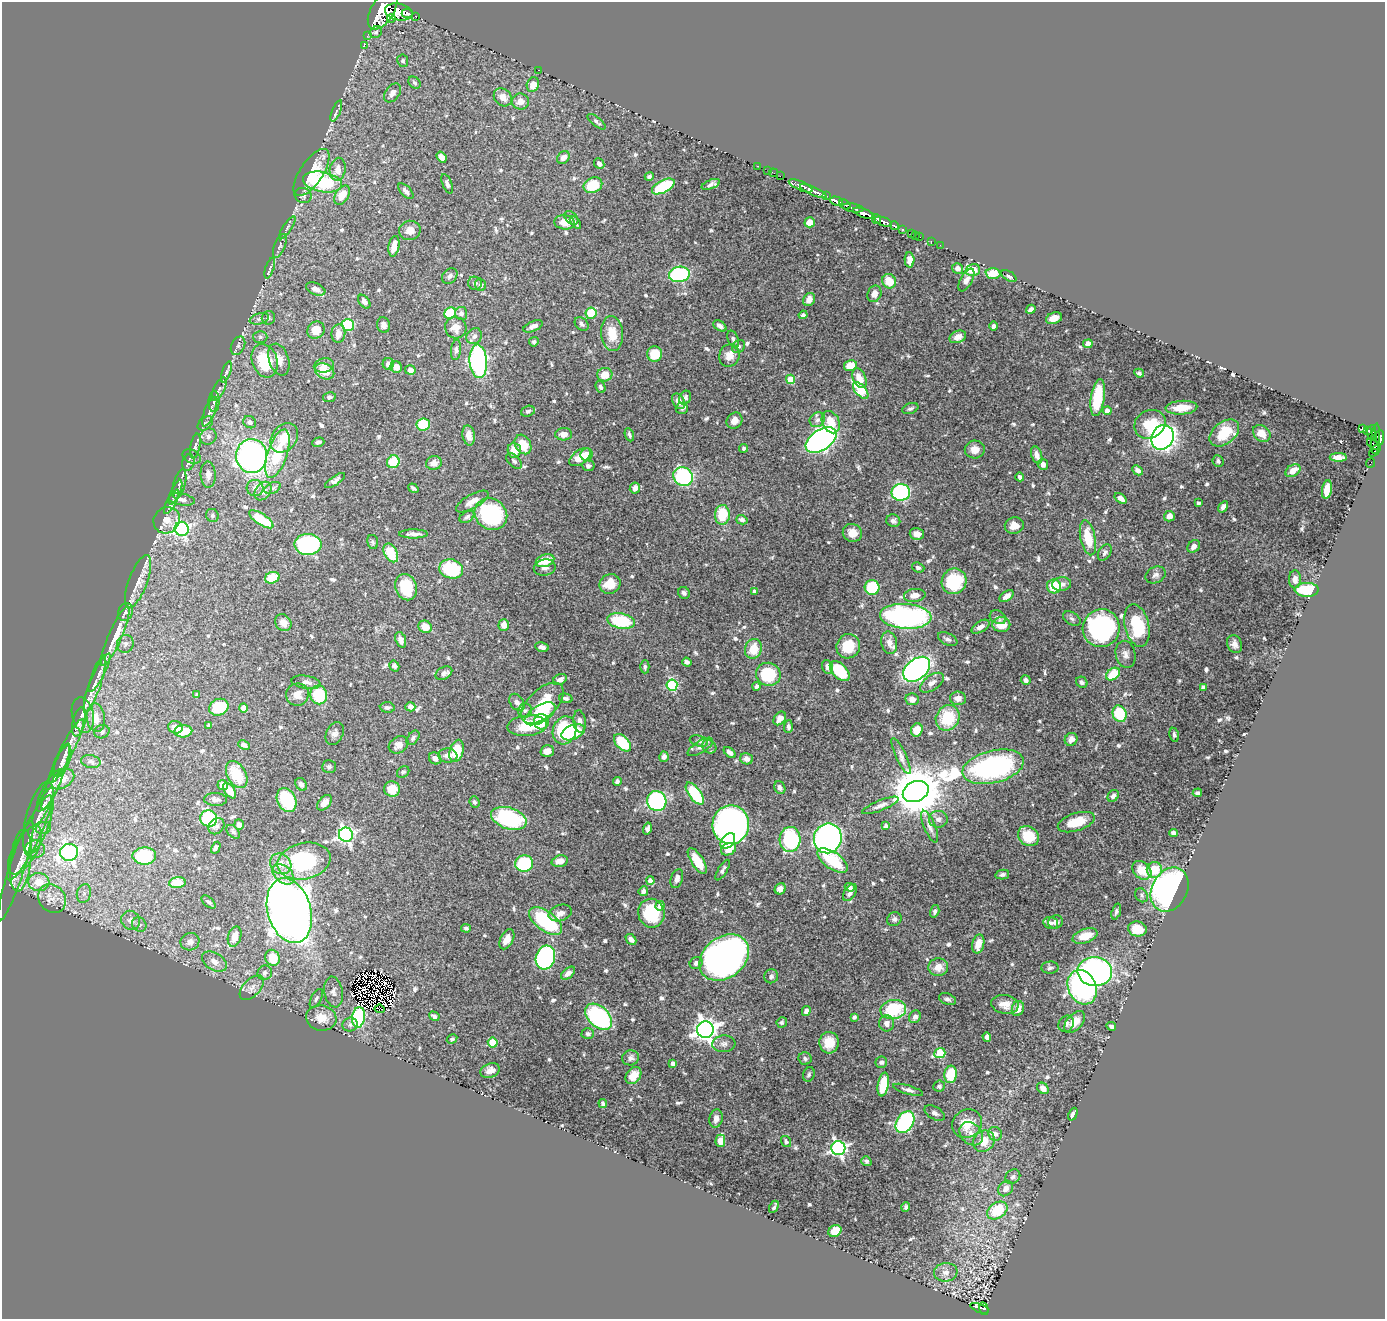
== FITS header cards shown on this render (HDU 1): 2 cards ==
NAXIS1  =                 1383
NAXIS2  =                 1317

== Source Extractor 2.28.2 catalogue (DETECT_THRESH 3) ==
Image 1383 x 1317 px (HDU 1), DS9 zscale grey, 1 PNG px = 1 image px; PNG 1387 x 1321 px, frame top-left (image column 1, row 1317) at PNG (2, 2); each listed source drawn as its Kron ellipse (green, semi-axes under 4 px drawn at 4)
Background 0.474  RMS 0.012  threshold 0.0349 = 3 sigma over >= 5 px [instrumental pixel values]
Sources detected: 710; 8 with non-positive FLUX_AUTO (blend fragments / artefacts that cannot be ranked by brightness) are neither listed nor drawn; of the other 702, the 500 brightest by FLUX_AUTO listed and drawn (202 fainter detections omitted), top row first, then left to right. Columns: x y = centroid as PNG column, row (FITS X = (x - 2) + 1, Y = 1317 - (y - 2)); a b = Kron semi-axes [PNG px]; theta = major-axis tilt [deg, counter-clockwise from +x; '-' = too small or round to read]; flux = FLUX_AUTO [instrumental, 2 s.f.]
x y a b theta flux
383 10 21 11 59 4100
399 12 14 8 -12 1800
407 13 6 3 -2 310
416 16 3 2 - 62
391 19 4 3 - 140
376 32 6 5 - 2
367 36 3 2 - 5.9
364 45 3 2 - 7.6
403 61 6 5 - 1.6
539 70 3 2 - 1.9
414 83 7 5 -45 1.7
533 85 7 6 - 8.8
392 93 11 7 53 4.5
503 97 10 8 -44 7.2
520 101 8 8 - 7
336 111 11 4 67 1.8
597 122 11 4 -39 2
442 157 6 4 -52 4.8
563 158 7 5 43 4.8
599 163 5 5 - 3.2
758 166 3 2 - 23
338 169 11 8 78 8.1
768 171 2 2 - 8.2
311 172 27 11 56 23
773 173 4 2 - 9.6
649 176 4 4 - 1.8
780 176 2 2 - 9.2
322 182 20 10 -11 66
447 184 10 4 -68 2.5
711 184 9 4 22 2.9
593 185 9 7 24 30
663 186 12 6 27 41
801 186 13 4 -23 760
406 191 9 5 -46 3.3
813 191 14 4 -25 940
342 195 10 6 59 15
303 196 9 7 -22 2.7
826 196 3 2 - 31
836 201 6 3 -17 370
845 205 6 3 -35 250
853 208 11 4 -9 360
864 213 11 4 -21 1000
571 218 8 5 -41 2.5
876 219 5 4 - 350
565 222 10 7 -6 9.9
575 222 7 4 -52 1.9
810 222 5 5 - 7.1
883 222 9 4 -19 550
894 226 4 3 - 130
287 228 13 3 57 2
902 229 3 3 - 140
410 230 11 9 11 5.9
911 233 3 2 - 23
915 235 2 2 - 7.6
920 237 2 2 - 8.9
931 242 3 2 - 10
940 245 2 2 - 3.9
280 246 13 5 68 2.4
394 246 10 5 80 8.5
909 260 7 5 -88 4.3
270 268 11 3 72 1.8
958 268 5 5 - 3.5
973 270 7 6 - 12
993 273 7 5 -3 13
679 274 10 7 8 81
450 276 9 6 47 2.8
1009 276 8 4 -31 2.3
966 280 12 6 61 4.2
889 281 7 6 - 17
475 283 7 6 - 2.1
480 285 6 5 - 2.1
316 289 10 5 -22 5.1
874 294 8 6 65 5.3
809 299 7 5 59 5.3
364 302 8 5 -53 3.2
1031 309 5 4 - 2.5
450 313 6 5 - 36
461 313 6 6 - 3.1
591 313 6 5 - 23
803 315 4 4 - 1.9
268 318 7 6 - 1.8
1054 318 8 5 18 6.3
259 319 10 5 14 2.4
582 324 8 5 -42 2.6
348 325 6 6 - 42
384 325 8 6 -78 3.4
533 326 10 5 23 3.6
720 326 7 4 -32 3.1
993 326 4 4 - 2.1
456 328 11 10 - 8.3
316 330 9 8 - 12
338 334 9 7 84 7.1
612 334 17 11 -83 15
474 336 8 7 - 3.6
260 337 7 6 - 1.7
958 337 9 6 21 6.8
733 339 9 5 -69 2.3
534 342 5 4 - 1.9
1088 344 5 4 - 5
238 346 9 6 64 2.7
739 346 7 6 - 2.2
456 350 10 5 83 2.2
655 354 7 7 - 19
729 356 11 10 - 7.5
279 360 16 10 -71 7.7
265 361 17 12 -70 35
478 361 17 9 -85 150
388 364 6 5 - 5
324 365 10 7 12 4.2
850 365 6 5 - 14
396 367 6 5 - 8.2
410 370 5 4 - 5
325 371 10 7 -28 14
226 372 11 4 71 2.3
1139 373 5 4 - 1.7
605 375 7 6 - 11
859 378 10 6 -66 9.6
791 379 4 4 - 21
601 387 6 4 -69 1.8
219 389 13 5 62 2.8
861 390 10 5 -49 52
329 397 6 5 - 1.8
1098 397 19 7 81 31
685 398 7 5 61 2.9
214 401 10 5 87 2.9
678 401 8 5 -59 5.9
682 408 6 5 - 1.9
910 408 8 5 20 2.3
1181 408 16 7 4 14
528 411 7 5 19 1.8
1107 411 4 4 - 5.7
210 412 16 5 69 3.7
817 420 8 7 - 3
734 421 8 7 - 6.5
250 422 7 5 -38 2.7
831 422 12 8 -64 13
205 423 8 6 39 2.2
1150 424 16 13 31 27
423 425 7 6 - 27
1362 428 4 2 - 17
1367 430 4 3 - 61
1371 432 7 3 83 120
1224 433 17 11 39 27
1262 433 10 7 -42 7
564 434 8 6 2 6.1
469 435 10 6 -81 6.6
629 435 7 3 -68 1.7
208 436 8 7 - 3.4
1162 437 13 11 62 350
1380 437 7 4 -88 350
284 438 16 12 52 17
1376 439 15 3 86 98
821 440 17 10 34 350
318 442 6 4 18 2.4
523 444 10 7 -61 16
1373 444 7 4 -39 120
195 446 12 5 79 2.4
744 448 4 4 - 1.7
975 449 10 9 - 7.2
514 450 7 6 - 12
1375 451 7 3 49 46
277 454 25 9 72 38
586 454 6 6 - 8.1
1037 455 9 5 -70 5
252 456 17 15 -85 250
192 457 9 6 -26 2.5
580 457 12 7 35 16
1338 457 8 4 0 4.1
514 461 9 5 -45 2.2
1218 461 6 5 - 2.1
188 462 8 6 72 2.2
393 462 6 6 - 24
434 463 8 6 17 5.1
1371 463 5 2 - 9.9
1043 464 6 5 - 4.4
588 466 6 5 - 2.4
1137 470 5 4 - 3.8
1293 471 8 5 33 7.6
208 475 13 7 -87 6
683 477 10 9 - 100
1020 477 4 4 - 2.2
335 481 12 4 34 2.8
179 484 15 6 75 3.6
255 488 8 8 - 4.1
273 488 8 5 25 1.9
413 488 6 3 -35 1.7
635 488 5 5 - 4.8
1327 490 9 5 81 11
263 491 10 7 55 5.5
175 492 13 5 67 2.8
901 492 9 8 - 150
1121 498 7 4 -37 4.3
182 499 13 6 -9 4
472 501 18 7 30 7.7
171 502 13 4 62 3
1198 503 3 3 - 1.7
1223 507 6 4 57 2.9
491 514 17 15 -39 87
212 515 7 6 - 2
722 515 10 7 87 24
1169 516 5 5 - 6.1
467 517 8 5 30 2
261 519 14 5 -34 31
167 520 14 12 46 9
742 520 6 4 -16 2.3
893 521 7 6 - 2.5
1014 526 9 8 - 9.1
182 529 7 7 - 190
852 533 10 9 - 8.9
413 534 14 4 1 4.1
917 534 7 6 - 5.2
1088 538 18 7 -78 25
373 542 7 5 -79 1.7
308 544 13 10 -1 130
1194 546 7 5 46 3.8
1105 552 9 6 57 2.4
391 553 10 6 -61 23
545 561 9 6 18 19
545 567 11 8 10 4.2
918 568 6 5 - 2
451 569 12 9 -13 50
1156 575 10 8 27 3.2
272 578 7 5 18 21
1295 579 9 6 89 4.4
138 581 28 9 70 9.2
954 581 13 12 - 44
610 584 10 9 - 15
1062 584 9 7 7 4.4
1054 586 7 7 - 24
406 587 13 10 -68 25
872 587 7 7 - 35
1307 590 12 7 0 31
755 592 4 4 - 3.9
684 593 6 5 - 2
915 595 11 6 8 6.5
1007 596 8 4 35 4.9
125 612 9 7 67 2.8
906 616 26 12 -4 190
998 617 8 6 -28 2.1
1072 618 9 6 -31 2.1
621 621 14 7 -10 49
283 623 9 7 -50 7.5
504 625 6 5 - 7
1001 625 9 7 -1 13
1137 625 21 12 -77 42
425 627 7 6 - 11
980 627 10 5 32 4.2
1101 628 19 18 - 140
115 636 32 6 66 23
948 639 10 5 -26 2.6
401 640 8 5 -71 3.9
889 643 11 8 -77 5.4
125 644 9 8 - 3.7
1234 644 9 7 -68 4.4
848 646 12 11 - 21
542 647 7 4 -12 2.7
753 649 10 8 73 15
1126 654 14 10 -79 5
687 662 5 4 - 2.3
394 666 6 4 -58 2.1
645 667 6 4 90 1.7
827 667 7 5 -71 4.2
917 669 15 10 40 220
840 671 12 7 -46 36
100 673 21 5 63 5.8
444 673 9 6 28 2.8
768 674 12 11 - 47
1113 674 8 5 39 23
560 680 7 5 28 4.3
1026 680 5 5 - 2.7
306 682 14 6 -9 4.7
1082 682 6 5 - 2
932 683 13 7 35 4.8
95 684 30 6 72 10
672 685 5 5 - 68
757 686 4 3 - 2.3
1203 687 4 4 - 1.9
197 695 4 3 - 1.7
297 695 11 11 - 8.7
319 695 9 8 - 33
566 698 7 4 -15 2.2
958 698 8 6 -8 5
912 699 7 6 - 4.2
517 702 9 6 -53 3.7
542 703 26 14 43 29
219 707 10 8 23 30
387 707 7 5 -5 2.1
410 707 5 4 - 4.1
243 708 5 4 - 5.1
525 710 7 6 - 2
540 714 17 8 31 29
1120 714 8 7 - 33
83 715 18 10 -77 7.2
96 718 14 9 -82 10
780 718 7 5 54 5.7
948 718 13 11 59 32
580 721 11 6 -83 3.6
79 722 15 6 77 3.9
541 722 7 7 - 20
209 726 4 4 - 2.6
527 726 20 10 5 31
175 727 7 6 - 6.8
788 727 6 4 87 2.1
565 730 14 11 71 66
917 730 7 5 70 9.4
183 731 9 6 4 18
102 732 8 6 21 2
573 732 12 7 22 33
335 733 12 8 64 3.9
1174 735 7 4 -79 1.9
413 738 8 5 53 2
1071 739 7 6 - 5.1
699 741 9 5 -16 1.9
622 743 10 6 -47 33
244 745 6 4 -27 3
398 745 10 8 30 6.3
700 747 14 6 32 3.5
709 747 7 6 - 2.2
66 751 36 6 63 10
457 751 11 7 75 22
547 751 7 5 16 5.9
730 752 7 4 -40 3.3
448 756 9 7 -4 5.3
901 756 19 5 -65 4.4
664 757 5 4 - 2.8
435 758 6 5 - 4.4
746 759 6 5 - 3.9
62 761 17 6 68 4
91 762 10 6 -11 3
329 767 7 6 - 1.9
993 767 31 16 13 160
403 772 7 5 41 1.9
237 774 15 9 -61 24
56 777 35 6 69 7.9
63 779 13 8 36 9.3
617 781 4 4 - 1.9
301 784 7 5 -56 3.2
223 785 5 5 - 6.5
780 788 7 5 -63 2.8
392 789 8 7 - 15
50 790 24 7 61 6
230 791 9 5 -53 11
916 791 13 10 25 4500
1197 793 5 3 - 2.2
695 794 13 6 -53 52
1113 796 6 5 - 3.3
215 799 11 6 -1 3
286 800 12 9 -64 39
657 801 10 9 - 120
474 802 6 5 - 2.1
324 803 9 6 49 7
880 805 19 5 22 4.4
43 806 21 6 64 5.1
38 818 37 12 74 14
209 818 8 8 - 61
509 818 18 10 -18 72
938 819 9 8 - 3.7
1076 822 19 9 18 21
239 825 5 4 - 5.8
731 825 19 18 - 400
216 826 9 7 47 2.4
886 826 4 4 - 2.7
930 827 17 5 -67 4.3
43 828 8 6 16 2.5
647 828 6 4 75 2.4
233 832 8 5 -45 1.7
1173 833 4 4 - 3.4
346 835 7 7 - 220
1028 836 11 9 -39 24
30 838 47 9 64 15
828 838 15 14 - 330
790 839 12 10 85 88
728 841 9 6 50 34
216 848 6 4 61 2.3
35 849 10 9 - 6.3
729 849 8 5 27 12
25 850 27 11 60 12
69 852 9 8 - 270
144 856 11 8 1 43
21 861 31 10 83 13
304 861 27 18 12 80
560 861 8 5 14 6.7
697 861 15 6 -58 17
832 861 17 8 -35 36
281 864 11 10 - 7.5
524 864 9 8 - 59
723 870 12 4 59 2.5
1142 870 10 8 -41 14
1154 870 8 7 - 16
16 871 52 7 72 12
283 874 13 8 -40 6.7
1002 875 7 4 12 2
677 879 10 6 71 3.9
650 880 4 4 - 5
39 882 10 9 - 15
177 883 8 5 7 15
850 887 5 4 - 2.9
780 889 6 5 - 5.1
1170 890 23 17 62 250
643 891 5 4 - 2.4
84 893 9 7 75 4.1
850 893 9 5 56 3.9
1141 895 7 6 - 1.9
52 899 15 13 -52 11
209 902 8 4 -41 1.7
660 906 4 4 - 5.1
289 911 33 21 -74 1100
935 911 6 4 73 2.1
1116 912 8 4 73 1.9
560 913 12 8 18 5.5
651 913 14 13 - 37
894 919 7 6 - 2.2
131 920 10 9 - 5
546 921 19 10 -37 66
1056 922 7 6 - 4.1
1051 923 7 6 - 3
139 925 7 6 - 2.5
466 928 5 4 - 1.7
1137 929 9 7 -12 16
1085 936 13 7 20 16
235 937 10 6 75 9.4
507 939 11 6 63 6.2
631 939 6 4 -44 4.3
190 942 9 8 - 4.2
978 944 9 6 77 9.9
273 958 8 7 - 17
545 958 12 9 73 120
724 958 27 20 38 460
214 962 13 8 -31 6.7
696 963 6 5 - 3.2
938 967 10 9 - 7.7
1050 968 9 6 4 2.4
1095 972 17 14 -4 200
265 973 7 7 - 2.7
568 973 8 5 40 4.5
771 976 7 7 - 2.2
1082 987 18 14 -64 150
252 988 15 8 47 5.2
333 992 15 9 -80 4.6
316 999 10 5 62 2.1
947 999 9 5 -22 2.2
1005 1004 14 9 -9 7.8
380 1009 5 2 - 1.8
893 1009 13 9 9 50
1018 1009 7 6 - 7.1
806 1011 5 4 - 3.6
434 1016 5 4 - 2.8
359 1017 10 6 83 68
599 1017 15 10 -45 120
854 1017 4 3 - 1.8
915 1017 6 5 - 3.9
321 1018 15 12 -9 11
782 1022 5 5 - 1.7
1075 1022 13 7 48 10
887 1023 8 7 - 4.2
1066 1024 8 7 - 2.7
350 1025 7 7 - 2.6
1111 1026 5 4 - 1.9
705 1030 8 8 - 580
588 1034 6 5 - 1.9
987 1037 5 4 - 3.2
452 1039 5 4 - 1.8
493 1042 5 5 - 17
829 1043 10 9 - 14
724 1044 11 8 5 4
940 1053 6 5 - 46
630 1058 8 7 - 4
805 1058 7 6 - 1.9
881 1062 6 5 - 2.2
673 1063 4 4 - 2.4
490 1071 10 6 20 4.9
809 1074 7 5 69 1.8
951 1074 9 6 82 24
633 1075 9 7 50 12
883 1084 12 5 80 27
939 1086 6 5 - 2.1
1043 1088 6 5 - 5
908 1090 15 4 -16 3
603 1103 4 3 - 1.7
935 1113 11 6 -30 3.1
1073 1114 7 3 66 3
716 1118 9 6 78 4.5
905 1122 12 8 57 93
967 1124 15 13 34 16
971 1134 13 10 -44 6.3
995 1134 7 6 - 3.9
720 1141 6 5 - 6.9
984 1141 11 10 - 12
786 1142 6 4 -55 2.2
838 1148 7 7 - 220
866 1161 5 4 - 1.9
1013 1177 8 6 41 2.5
1006 1188 8 6 53 6.3
774 1207 6 3 62 1.7
906 1207 5 4 - 1.9
997 1211 11 8 35 31
835 1231 7 5 36 13
946 1272 12 9 8 5.2
980 1308 10 3 -22 98
984 1309 6 4 -79 84
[202 fainter detections neither listed nor drawn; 8 non-positive-flux detections neither listed nor drawn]